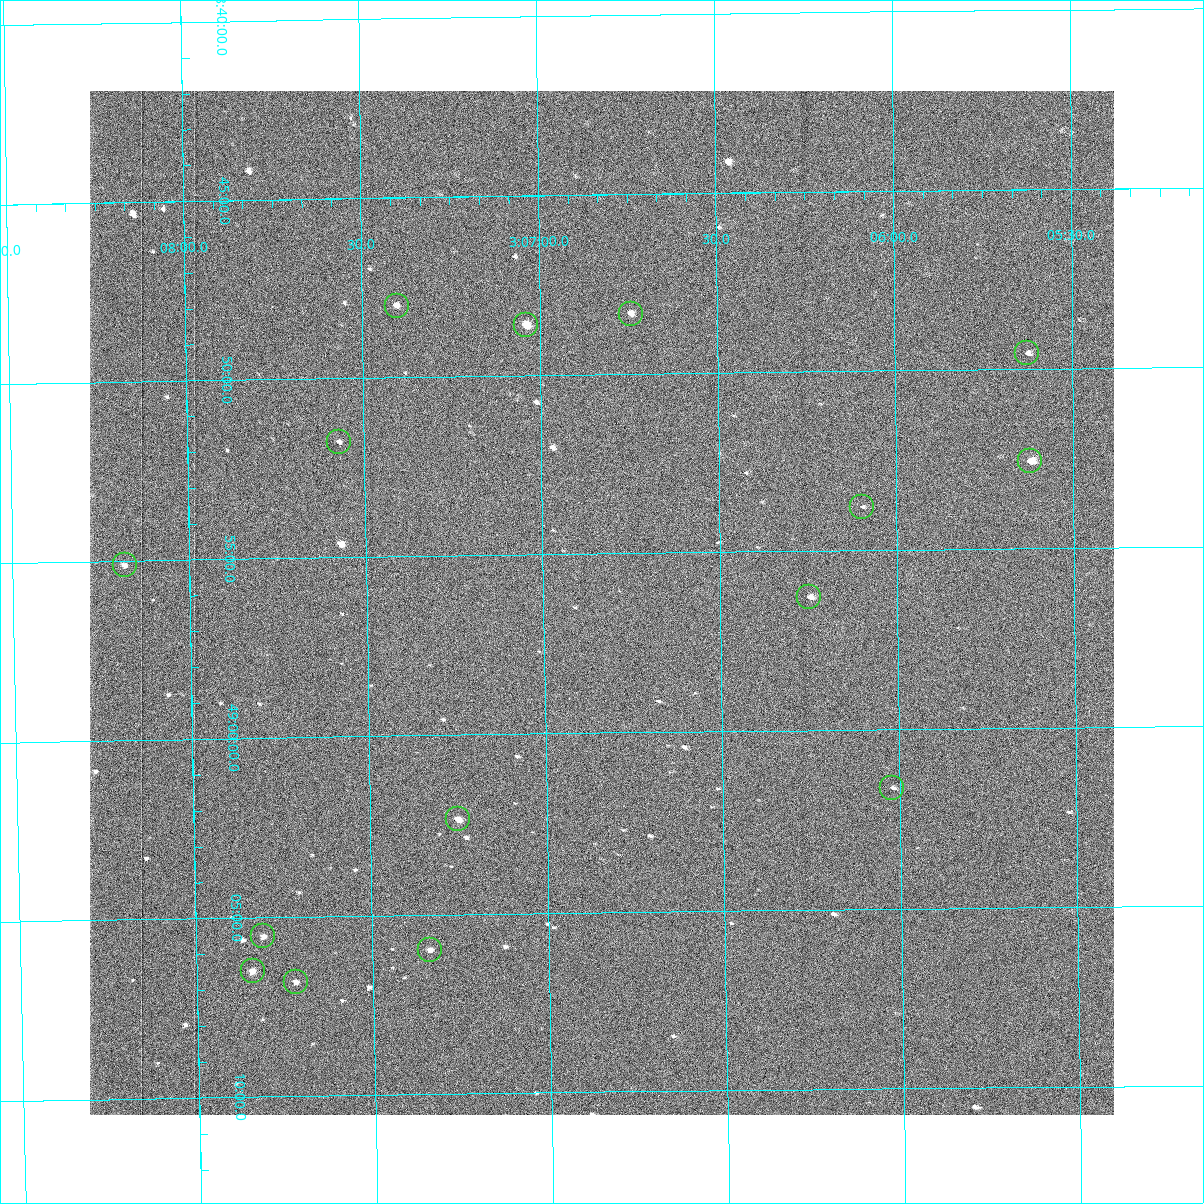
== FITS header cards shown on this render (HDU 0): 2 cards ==
NAXIS1  =                 1024 /fastest changing axis
NAXIS2  =                 1024 /next to fastest changing axis

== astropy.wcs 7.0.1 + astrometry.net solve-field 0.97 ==
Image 1024 x 1024 px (HDU 0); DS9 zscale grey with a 90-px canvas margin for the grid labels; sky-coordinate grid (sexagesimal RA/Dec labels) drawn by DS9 from the SOLVED WCS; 15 Tycho-2 reference stars matched to detected sources circled (green)
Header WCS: RA---TAN-SIP/DEC--TAN-SIP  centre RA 03:06:50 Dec +48:56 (46.71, +48.94 deg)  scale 1.67 arcsec/px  FOV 28.5' x 28.5'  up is -179 deg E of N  parity flipped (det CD > 0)
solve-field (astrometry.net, Tycho-2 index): VERIFIED the header's WCS against the Tycho-2 star catalogue (15 matches, 0 conflicts) and refined it, rather than solving blind
Solved WCS: RA---TAN-SIP/DEC--TAN-SIP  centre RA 03:06:50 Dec +48:56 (46.71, +48.94 deg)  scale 1.67 arcsec/px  FOV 28.5' x 28.5'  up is -179 deg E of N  parity flipped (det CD > 0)
The solver's refit moves the header's centre by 0.47 arcsec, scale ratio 1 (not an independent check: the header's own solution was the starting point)
Tycho-2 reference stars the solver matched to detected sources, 15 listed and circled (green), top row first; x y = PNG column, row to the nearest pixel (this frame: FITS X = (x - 90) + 1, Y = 1024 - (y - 91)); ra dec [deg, ICRS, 3 dp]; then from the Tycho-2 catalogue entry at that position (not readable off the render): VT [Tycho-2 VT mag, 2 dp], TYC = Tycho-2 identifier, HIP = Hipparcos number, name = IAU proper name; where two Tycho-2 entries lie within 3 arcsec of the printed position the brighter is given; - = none
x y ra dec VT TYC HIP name
397 306 46.851 +48.800 10.96 3318-412-1 - -
631 314 46.686 +48.806 10.73 3318-1207-1 - -
526 325 46.759 +48.810 9.54 3318-20-1 - -
1027 353 46.407 +48.826 11.40 3318-1121-1 - -
339 442 46.893 +48.863 11.43 3318-844-1 - -
1030 461 46.405 +48.876 9.33 3318-744-1 - -
862 507 46.524 +48.896 11.94 3318-478-1 - -
125 565 47.045 +48.919 11.50 3318-988-1 - -
809 597 46.562 +48.938 10.40 3318-18-1 - -
892 788 46.505 +49.027 11.73 3318-502-1 - -
458 819 46.813 +49.039 9.70 3318-216-1 - -
263 936 46.952 +49.092 11.30 3318-80-1 - -
430 950 46.834 +49.100 10.69 3318-1528-1 - -
253 971 46.960 +49.108 10.19 3318-1062-1 - -
296 982 46.930 +49.114 11.35 3318-390-1 - -